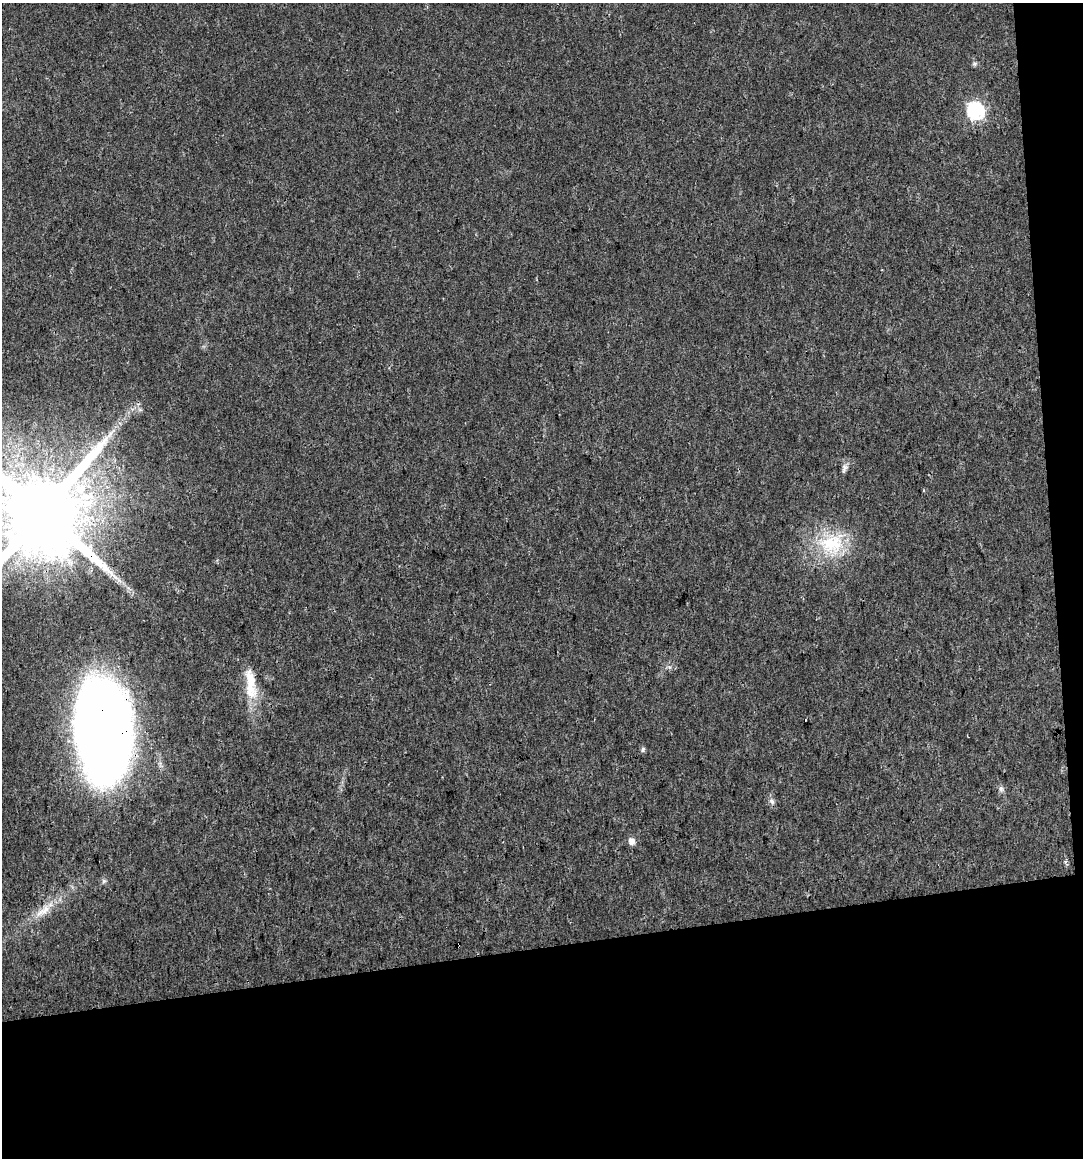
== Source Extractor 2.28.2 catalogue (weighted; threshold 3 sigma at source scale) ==
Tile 4 of 2 x 2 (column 2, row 2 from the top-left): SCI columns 1108-2188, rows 2-1157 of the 2202 x 2314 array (HDU 1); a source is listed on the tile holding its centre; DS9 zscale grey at full resolution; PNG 1085 x 1160 px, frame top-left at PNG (2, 3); no overlay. Shown black and unused: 21% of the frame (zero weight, under 3 of 5 exposures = <1% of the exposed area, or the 3 px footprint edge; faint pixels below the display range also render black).
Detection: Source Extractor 2.28.2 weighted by HDU 2 'WHT'; one run over the whole footprint, this tile lists its part. Background 0.0126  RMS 0.0034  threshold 0.0154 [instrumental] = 3 sigma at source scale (4.5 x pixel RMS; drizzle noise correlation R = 1.50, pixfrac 1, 0.0396/0.0396 arcsec/px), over >= 5 px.
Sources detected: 16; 1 cosmic-ray / hot-pixel residue — not listed; the other 15 listed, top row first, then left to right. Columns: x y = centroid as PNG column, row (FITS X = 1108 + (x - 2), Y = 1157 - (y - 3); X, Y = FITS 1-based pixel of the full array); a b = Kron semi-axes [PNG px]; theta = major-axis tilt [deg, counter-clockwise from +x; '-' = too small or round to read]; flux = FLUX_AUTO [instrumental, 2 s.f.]
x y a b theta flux
974 64 7 6 - 0.69
975 111 7 7 - 96
140 410 7 4 -19 0.67
844 468 11 7 72 1.4
42 512 24 21 -88 7200
832 544 39 29 15 22
251 684 46 14 -82 11
103 730 69 38 -89 610
643 749 6 5 - 0.85
1001 789 8 7 - 1.2
772 801 9 6 -54 1.2
631 841 6 5 - 2.8
104 881 6 5 - 0.7
46 909 20 11 52 5.1
459 944 2 2 - 0.41
Overlapping masked pixels (flux is a lower limit): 3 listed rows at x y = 42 512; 103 730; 459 944
Isophote crosses this tile's border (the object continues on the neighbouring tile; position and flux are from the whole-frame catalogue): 2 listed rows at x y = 42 512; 103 730